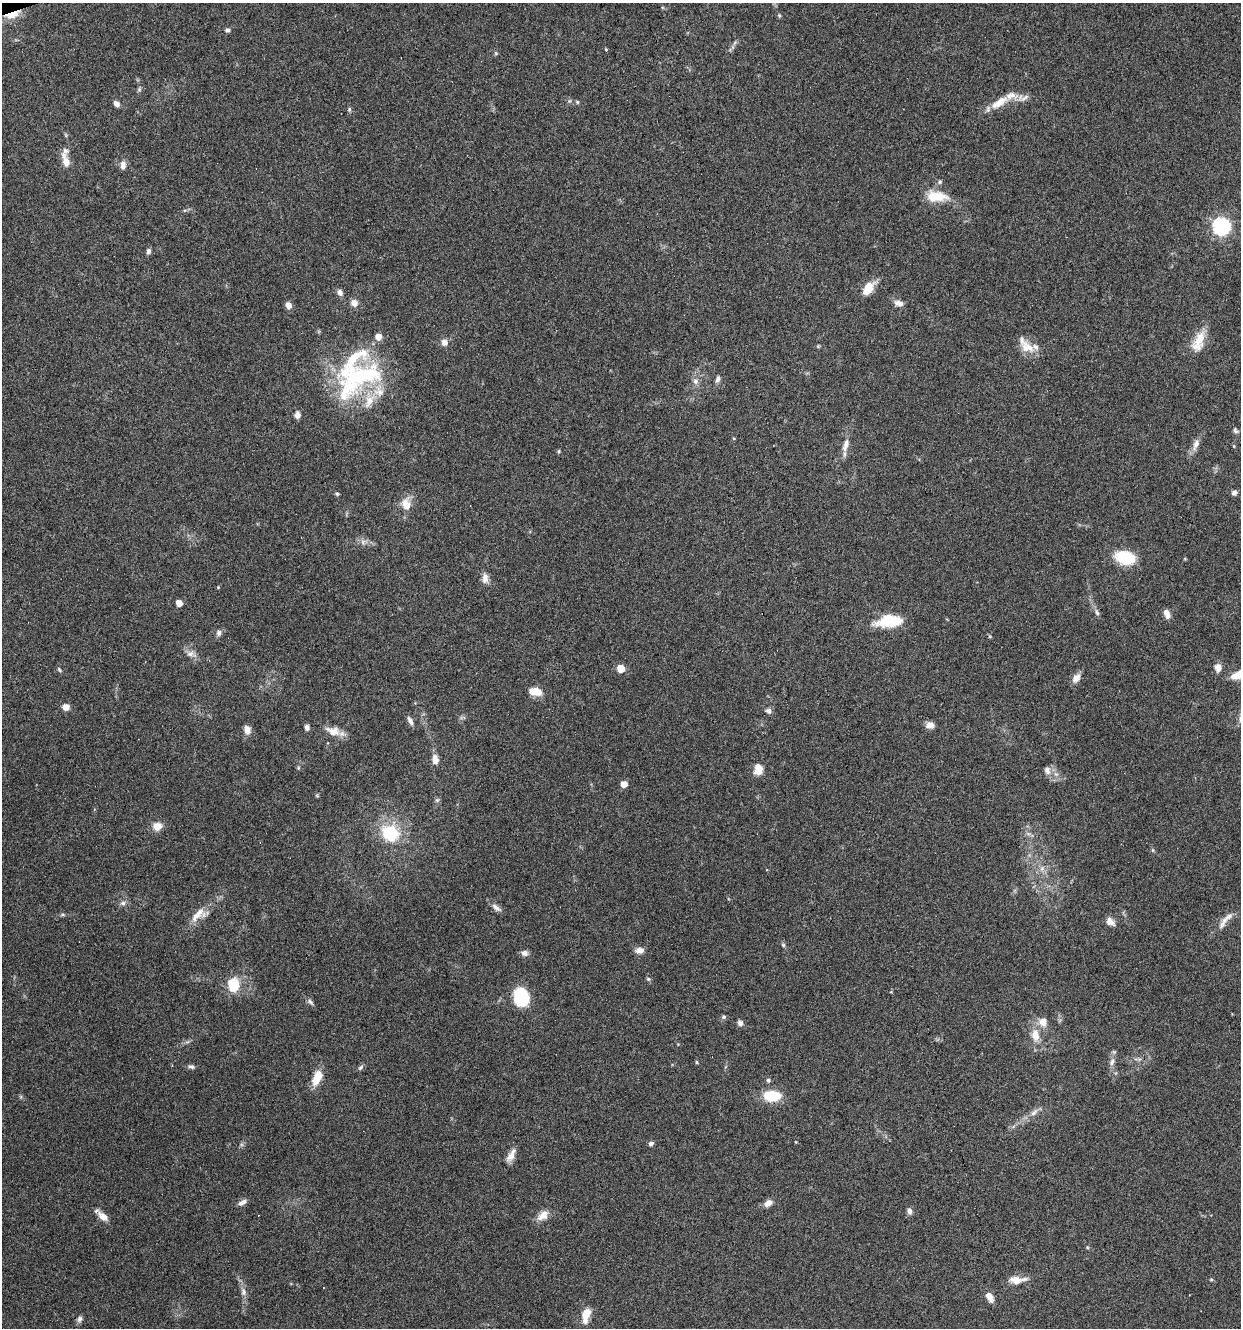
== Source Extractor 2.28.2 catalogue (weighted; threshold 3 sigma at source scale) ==
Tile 11 of 4 x 4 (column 3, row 3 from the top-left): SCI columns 2587-3825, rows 1327-2652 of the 5121 x 5305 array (HDU 1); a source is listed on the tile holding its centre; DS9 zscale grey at full resolution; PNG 1243 x 1330 px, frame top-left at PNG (2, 3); no overlay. Shown black and unused: <1% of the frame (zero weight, under 3 of 6 exposures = <1% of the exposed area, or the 3 px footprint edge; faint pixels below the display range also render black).
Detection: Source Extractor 2.28.2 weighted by HDU 2 'WHT'; one run over the whole footprint, this tile lists its part. Background 0.0684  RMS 0.0041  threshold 0.0167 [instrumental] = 3 sigma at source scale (4.09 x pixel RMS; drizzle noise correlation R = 1.36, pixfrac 0.8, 0.0396/0.0396 arcsec/px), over >= 5 px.
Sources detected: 126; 1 inside a brighter object's white glare — not listed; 10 inside a brighter listed object's ellipse — not listed separately; the other 115 listed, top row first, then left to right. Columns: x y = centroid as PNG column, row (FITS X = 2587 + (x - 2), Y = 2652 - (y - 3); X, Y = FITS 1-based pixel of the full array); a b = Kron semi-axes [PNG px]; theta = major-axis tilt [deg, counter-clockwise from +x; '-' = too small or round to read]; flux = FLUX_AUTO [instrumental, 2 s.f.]
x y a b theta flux
12 14 20 8 18 8
779 15 6 4 -77 0.51
227 30 6 5 - 0.91
734 43 7 4 70 0.67
606 49 4 4 - 0.41
496 53 5 5 - 0.54
139 89 6 5 - 0.69
1025 97 16 5 35 1.8
577 102 5 5 - 0.55
999 102 28 10 32 7.1
116 104 7 5 -44 1.9
349 109 7 5 70 0.63
66 161 19 8 -72 4.2
123 165 11 7 85 2
940 182 7 6 - 0.79
936 196 26 12 -5 9.2
185 210 6 4 19 0.58
1221 227 7 7 - 110
148 251 7 5 76 1.2
868 288 13 8 56 8.2
340 292 9 6 -58 1.7
354 303 8 7 - 2.7
899 303 11 6 -11 2.4
288 305 6 6 - 2.8
378 337 6 5 - 3.4
1199 339 27 13 68 7.7
444 342 9 8 - 2.2
818 346 5 4 - 0.43
1027 347 20 13 -33 5.8
361 375 71 34 8 50
718 379 9 5 73 1.3
695 381 9 7 -80 1.7
297 415 9 7 -90 1.6
1236 431 9 5 -44 0.89
734 438 5 3 - 0.35
1196 444 17 7 72 2.7
845 445 23 8 74 3.6
559 451 5 4 - 0.5
1234 493 7 6 - 1.3
337 494 5 5 - 0.57
406 504 13 10 -89 5.6
363 542 7 6 - 1.3
1125 558 15 9 -12 25
1185 559 5 3 - 0.35
485 578 14 8 -87 2.4
218 587 4 4 - 0.34
179 603 5 5 - 3.9
1097 612 10 5 -71 1.1
1167 614 11 6 -67 2.5
888 620 33 16 23 11
219 633 8 7 - 1.2
191 654 16 9 -15 2.5
621 668 5 5 - 7
1218 668 10 8 -88 2.4
59 670 7 4 -47 0.63
1240 674 19 8 20 8.3
1076 678 12 8 54 2.8
535 691 13 8 -9 5.9
66 707 8 7 - 2.6
769 711 8 7 - 1.3
462 717 10 4 2 0.79
410 721 12 5 -60 1.6
930 725 9 7 3 2.8
307 727 6 5 - 1.2
247 730 9 7 -84 3
333 731 23 11 -16 4.7
435 759 11 7 -82 3.3
758 770 14 10 35 3.6
1047 770 11 8 -77 2.2
624 784 5 5 - 4.2
317 795 5 5 - 0.44
437 800 6 6 - 0.76
157 826 11 9 7 3.9
390 833 21 19 -39 19
1028 834 7 4 -1 0.82
1153 850 6 4 90 0.51
1042 868 9 6 63 1.7
123 903 8 6 15 1.2
496 908 14 6 -40 1.9
199 914 27 13 29 5.9
63 915 8 4 8 0.65
1110 921 11 8 -39 2.8
1222 925 14 8 69 2.4
783 945 6 5 - 0.62
640 950 11 8 -7 2.2
524 953 9 7 -7 1.6
648 979 6 5 - 0.62
233 985 7 6 - 23
521 997 19 16 -84 18
310 1002 11 5 -47 1.1
724 1017 6 6 - 0.86
1043 1022 11 10 - 3.7
740 1023 7 6 - 1.5
1035 1035 16 10 -83 5.5
187 1042 7 4 18 0.76
1112 1062 12 7 72 1.9
191 1067 10 5 -9 1
360 1068 8 5 41 0.87
317 1078 19 9 66 6.9
768 1080 6 5 - 0.79
772 1096 20 12 -1 11
1034 1112 13 6 45 2.1
651 1144 5 5 - 1.2
511 1155 20 8 62 3.1
242 1202 11 6 30 1.7
768 1203 10 7 37 2.8
909 1211 8 6 -73 1.4
543 1215 16 10 40 3.9
103 1216 15 8 -40 3.2
1017 1280 22 9 4 4.5
1211 1280 5 3 - 0.44
243 1292 12 8 -75 2
990 1297 11 6 -59 3.5
586 1315 16 8 78 6
80 1319 9 6 66 1.3
Overlapping masked pixels (flux is a lower limit): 1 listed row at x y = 12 14
Isophote crosses this tile's border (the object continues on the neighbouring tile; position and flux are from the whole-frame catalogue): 1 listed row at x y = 1240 674